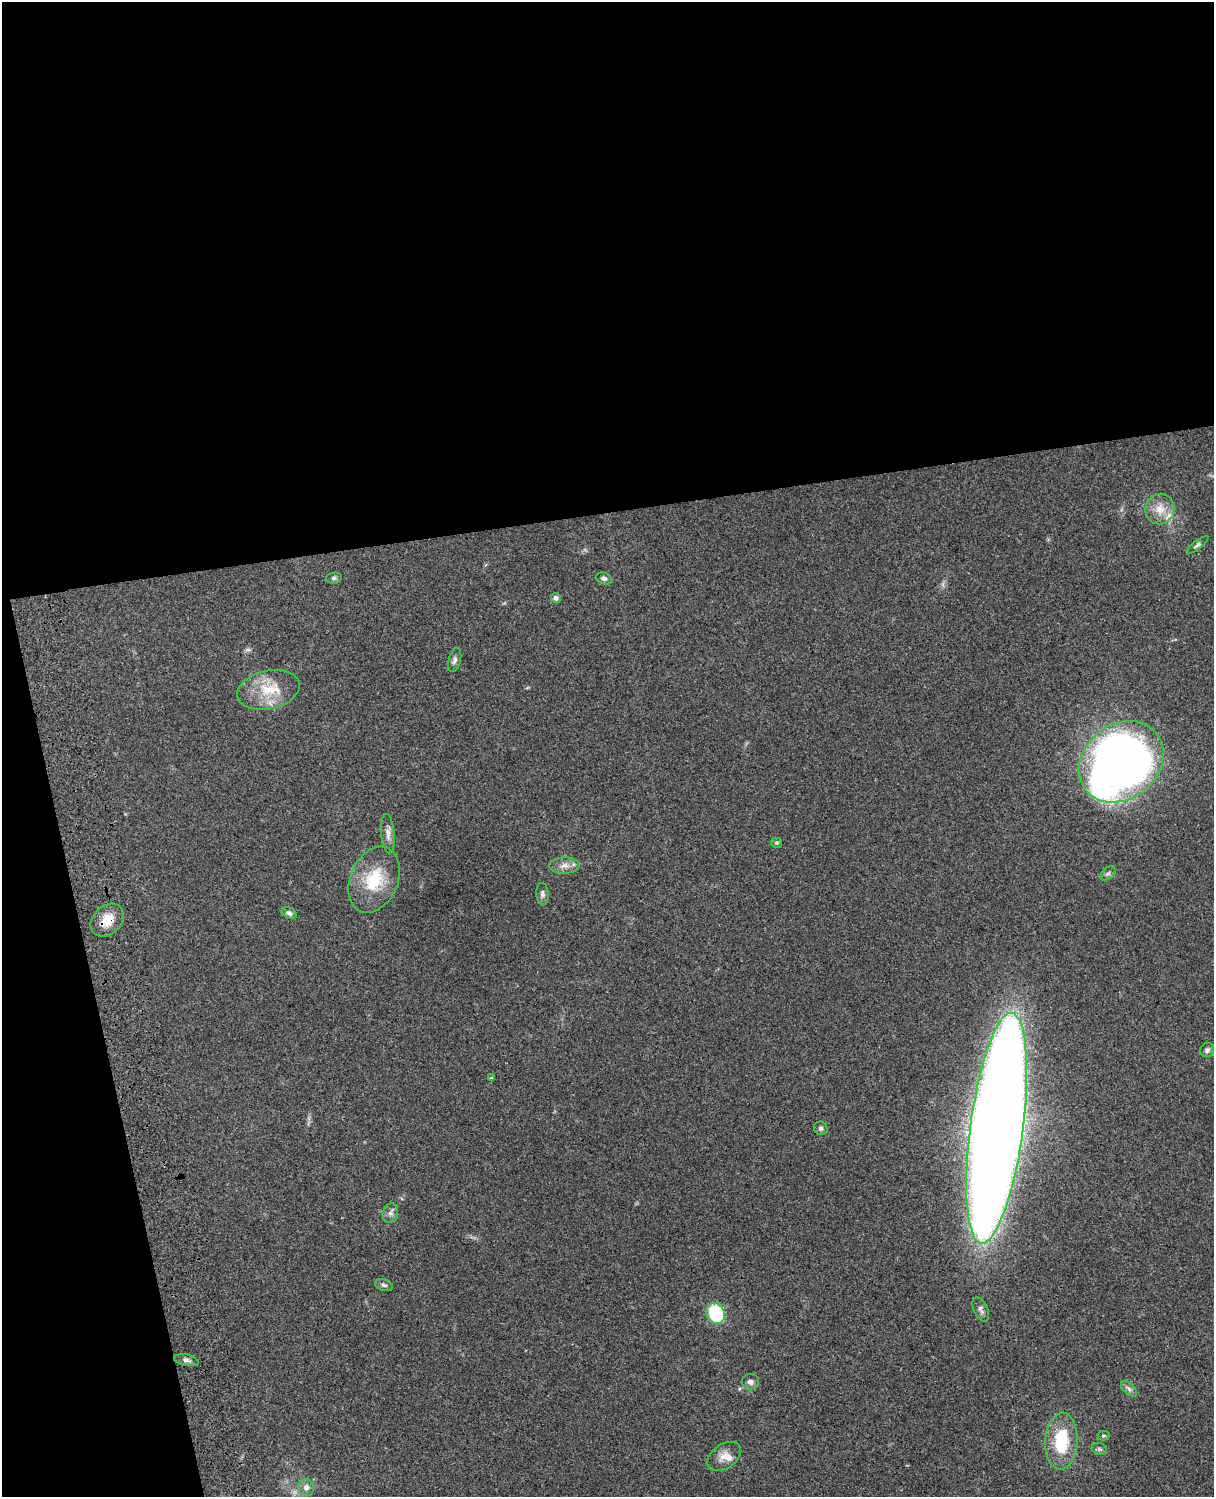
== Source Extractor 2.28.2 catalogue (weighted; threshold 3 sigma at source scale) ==
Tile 1 of 4 x 3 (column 1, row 1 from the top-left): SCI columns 121-1332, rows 3268-4762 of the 5086 x 4926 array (HDU 1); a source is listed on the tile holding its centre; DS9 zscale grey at full resolution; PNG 1216 x 1499 px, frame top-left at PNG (2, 2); each listed source drawn as its Kron ellipse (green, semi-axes under 4 px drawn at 4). Shown black and unused: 39% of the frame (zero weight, under 3 of 4 exposures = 6% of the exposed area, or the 3 px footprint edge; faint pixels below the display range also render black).
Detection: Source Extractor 2.28.2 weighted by HDU 2 'WHT'; one run over the whole footprint, this tile lists its part. Background 0.0963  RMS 0.0062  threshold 0.0281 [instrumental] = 3 sigma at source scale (4.5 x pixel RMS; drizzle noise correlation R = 1.50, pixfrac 1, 0.05/0.05 arcsec/px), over >= 5 px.
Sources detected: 35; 3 inside a brighter listed object's ellipse — not listed separately; the other 32 listed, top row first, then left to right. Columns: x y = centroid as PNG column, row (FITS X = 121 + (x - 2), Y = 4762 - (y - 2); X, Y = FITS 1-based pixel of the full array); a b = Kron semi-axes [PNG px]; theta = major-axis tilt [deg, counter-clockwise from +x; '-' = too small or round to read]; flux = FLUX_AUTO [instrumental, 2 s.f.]
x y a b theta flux
1160 509 15 14 - 9.1
1197 545 13 4 36 1.6
334 578 8 5 12 1.3
604 578 8 5 -17 1.8
556 598 5 5 - 2.4
455 660 12 6 75 2.2
268 690 32 19 13 20
1121 762 45 37 38 590
388 834 20 6 -85 3.8
776 843 5 5 - 1
564 866 15 8 3 4.2
1108 873 9 5 40 1.6
374 880 34 24 67 27
542 894 11 6 -85 2.1
289 913 8 5 -21 2.2
107 920 19 14 44 11
1207 1050 7 6 - 2
491 1078 4 3 - 0.7
821 1128 7 6 - 1.4
997 1128 116 26 82 2300
390 1213 10 7 71 2.6
384 1285 9 5 -20 1.5
981 1309 13 7 -65 2.6
716 1313 11 9 -68 46
186 1360 12 5 -12 2.3
750 1382 8 7 - 2.5
1129 1389 9 5 -43 1.9
1103 1436 6 4 2 0.88
1061 1441 28 16 87 31
1099 1449 8 6 -20 1.4
724 1456 18 12 36 6.7
306 1487 8 8 - 2.9
Overlapping masked pixels (flux is a lower limit): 1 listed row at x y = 107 920